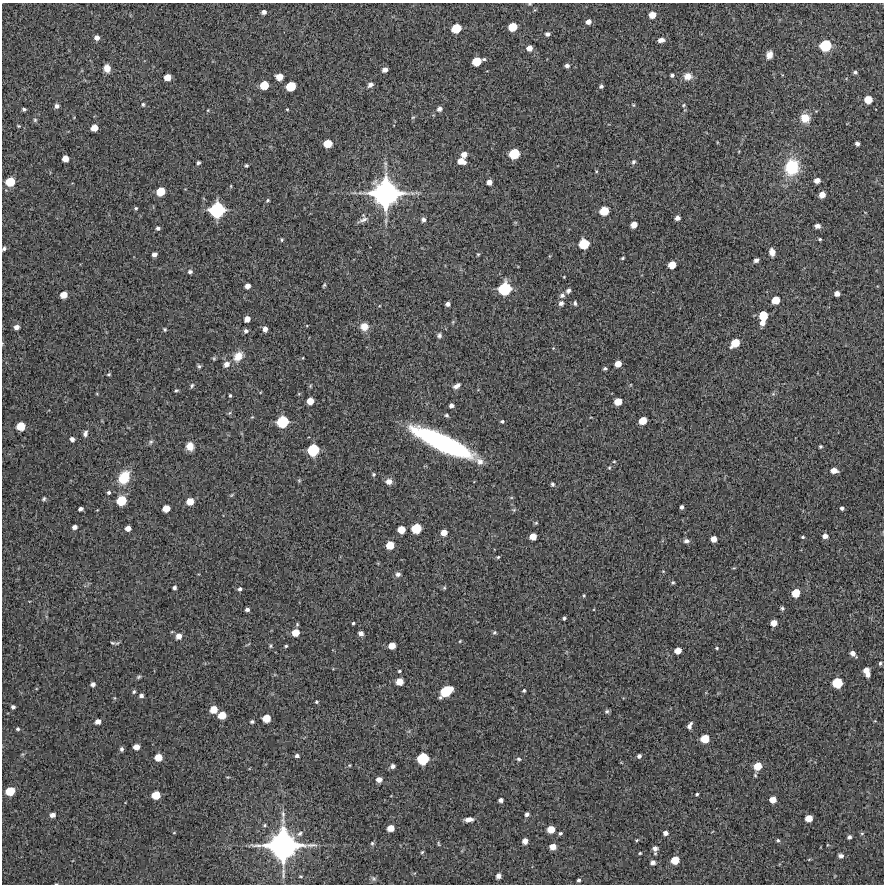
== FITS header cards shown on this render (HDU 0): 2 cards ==
NAXIS1  =                  882 /Length X axis
NAXIS2  =                  882 /Length Y axis

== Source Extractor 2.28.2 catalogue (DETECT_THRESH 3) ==
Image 882 x 882 px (HDU 0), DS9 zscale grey, 1 PNG px = 1 image px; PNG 886 x 886 px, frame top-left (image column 1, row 882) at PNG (2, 3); no overlay
Background 11100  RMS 300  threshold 901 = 3 sigma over >= 5 px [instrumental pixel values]
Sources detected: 256; all 256 listed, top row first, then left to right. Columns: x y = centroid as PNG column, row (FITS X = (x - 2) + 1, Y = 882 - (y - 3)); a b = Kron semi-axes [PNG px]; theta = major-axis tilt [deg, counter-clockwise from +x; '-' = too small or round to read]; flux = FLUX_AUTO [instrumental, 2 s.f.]
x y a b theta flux
530 4 6 3 0 1.8e+04
264 12 5 4 - 7.0e+04
652 15 6 5 - 2.0e+05
588 22 5 4 - 1.0e+05
512 27 7 6 - 3.6e+05
456 28 7 6 - 4.9e+05
547 34 4 4 - 6.6e+04
97 38 6 5 - 8.4e+04
661 40 7 5 7 9.5e+04
825 46 9 8 - 7.7e+05
529 48 5 5 - 1.4e+05
769 55 8 6 74 1.3e+05
484 59 4 3 - 2.8e+04
476 61 7 6 - 4.0e+05
567 66 4 4 - 6.1e+04
107 68 7 6 - 1.7e+05
385 70 5 4 - 1.0e+05
855 72 4 3 - 3.7e+04
672 75 4 3 - 4.0e+04
688 76 10 8 5 1.6e+05
167 77 6 5 - 2.1e+05
279 77 6 5 - 2.2e+05
264 85 7 6 - 4.0e+05
370 85 7 5 36 6.9e+04
291 86 7 6 - 4.9e+05
601 86 4 4 - 4.1e+04
868 100 6 6 - 3.0e+05
143 104 5 4 - 3.0e+04
633 105 5 4 - 1.9e+04
684 105 4 4 - 2.3e+04
56 106 5 4 - 6.8e+04
24 109 4 3 - 3.6e+04
287 109 3 3 - 1.8e+04
439 109 6 5 - 7.9e+04
208 110 5 3 - 1.6e+04
413 117 6 3 19 2.1e+04
805 118 9 9 - 2.8e+05
35 120 5 5 - 3.0e+04
18 126 4 3 - 1.9e+04
94 128 6 5 - 2.1e+05
328 143 6 6 - 3.6e+05
857 144 4 4 - 5.8e+04
464 154 5 5 - 1.5e+05
514 154 8 7 - 6.2e+05
65 159 5 5 - 1.9e+05
461 161 8 5 -16 2.1e+05
633 162 6 5 - 3.9e+04
198 163 4 3 - 4.5e+04
246 166 4 3 - 3.0e+04
792 167 17 14 74 8.3e+05
596 171 5 3 - 2.1e+04
817 180 5 4 - 1.2e+05
10 182 7 7 - 4.6e+05
489 182 5 5 - 1.2e+05
160 191 7 6 - 3.7e+05
385 193 22 21 - 4.1e+06
822 195 5 5 - 1.7e+05
268 200 5 4 - 2.5e+04
136 208 4 4 - 2.5e+04
217 210 11 11 - 1.4e+06
604 211 7 6 - 4.2e+05
677 218 4 4 - 9.0e+04
363 219 12 8 60 8.0e+04
423 220 5 5 - 6.5e+04
634 225 5 5 - 1.7e+05
817 226 5 4 - 7.6e+04
158 228 4 4 - 4.6e+04
820 239 4 3 - 2.4e+04
282 240 5 4 - 2.3e+04
584 244 8 7 - 5.8e+05
4 249 5 4 - 4.8e+04
772 252 7 5 -79 1.5e+05
154 254 5 4 - 8.7e+04
478 254 3 3 - 2.0e+04
623 258 3 2 - 2.4e+04
756 260 4 4 - 7.2e+04
672 265 6 5 - 2.7e+05
190 272 5 4 - 5.0e+04
564 277 3 3 - 1.4e+04
324 285 5 3 - 2.7e+04
247 286 5 4 - 1.1e+05
505 289 10 9 - 9.8e+05
568 291 6 4 50 5.4e+04
837 294 5 4 - 1.1e+05
64 295 6 5 - 2.2e+05
562 295 7 6 - 5.3e+04
776 300 6 6 - 3.1e+05
561 303 6 6 - 6.3e+04
575 303 5 3 - 3.6e+04
447 304 4 4 - 7.3e+04
763 316 7 6 - 4.2e+05
247 319 5 5 - 1.4e+05
762 323 5 4 - 1.1e+05
364 326 8 8 - 1.9e+05
16 327 5 4 - 9.7e+04
165 329 4 4 - 2.7e+04
265 329 5 4 - 1.0e+05
246 331 5 5 - 5.5e+04
439 335 6 5 - 4.5e+04
735 343 8 6 41 3.7e+05
238 356 12 9 50 2.3e+05
214 358 6 5 - 2.4e+04
303 358 4 3 - 1.6e+04
226 364 6 5 - 1.2e+05
618 364 5 5 - 1.9e+05
199 366 6 5 - 3.4e+04
605 368 4 3 - 3.1e+04
109 374 6 4 18 2.4e+04
192 385 7 5 72 3.4e+04
457 386 8 4 33 7.9e+04
176 390 5 4 - 2.7e+04
230 395 3 3 - 2.5e+04
310 401 6 5 - 2.2e+05
618 402 6 5 - 2.6e+05
451 406 4 4 - 6.6e+04
229 413 6 3 69 2.4e+04
446 415 5 4 - 3.2e+04
252 417 4 4 - 1.7e+04
502 421 4 3 - 3.1e+04
643 421 6 5 - 3.0e+05
282 422 9 8 - 8.0e+05
21 426 7 6 - 3.7e+05
85 433 8 5 79 6.3e+04
72 439 4 4 - 7.7e+04
151 442 6 5 - 3.8e+04
443 443 49 11 -25 4.2e+06
190 446 8 7 - 2.1e+05
821 446 3 3 - 2.8e+04
313 450 9 8 - 8.1e+05
480 461 11 8 -33 1.2e+05
614 461 5 3 - 1.9e+04
609 468 5 4 - 2.4e+04
834 470 6 5 - 1.5e+05
373 474 5 5 - 2.7e+04
124 477 13 9 61 5.7e+05
299 480 6 4 -1 2.3e+04
389 481 7 6 - 1.1e+05
552 484 5 4 - 3.1e+04
109 492 5 4 - 3.6e+04
44 499 6 4 46 3.1e+04
121 501 7 7 - 5.3e+05
190 501 6 6 - 2.4e+05
681 507 4 3 - 5.2e+04
166 508 6 5 - 2.2e+05
842 508 4 4 - 4.3e+04
80 509 4 4 - 6.1e+04
536 523 5 4 - 2.3e+04
74 527 4 4 - 8.6e+04
128 528 5 4 - 1.3e+05
416 528 7 7 - 5.3e+05
401 530 6 5 - 2.7e+05
444 533 5 5 - 1.8e+05
533 536 6 5 - 2.1e+05
825 536 5 4 - 1.0e+05
803 537 4 3 - 2.3e+04
714 539 5 5 - 1.7e+05
686 541 6 5 - 6.1e+04
390 545 6 6 - 3.2e+05
498 557 4 4 - 2.5e+04
398 574 5 5 - 6.8e+04
673 582 5 4 - 2.6e+04
174 588 4 3 - 5.0e+04
444 588 5 4 - 2.5e+04
240 589 5 4 - 4.2e+04
796 593 6 6 - 3.4e+05
584 596 5 4 - 2.3e+04
782 608 5 5 - 3.2e+04
247 609 4 3 - 5.5e+04
564 618 4 3 - 3.5e+04
353 623 3 3 - 2.4e+04
774 623 5 5 - 1.8e+05
494 632 5 5 - 3.2e+04
295 633 7 6 - 2.6e+05
361 633 5 4 - 6.7e+04
179 636 6 6 - 1.4e+05
460 641 4 3 - 1.7e+04
112 643 8 5 -3 3.4e+04
270 646 5 4 - 2.4e+04
286 646 4 3 - 2.4e+04
392 646 6 5 - 2.2e+05
717 648 4 3 - 2.4e+04
678 651 6 5 - 1.9e+05
853 653 6 4 -44 1.1e+05
880 663 5 4 - 3.0e+04
866 670 5 5 - 1.4e+05
399 671 3 3 - 2.4e+04
868 675 4 4 - 7.4e+04
139 677 7 4 27 3.2e+04
399 682 6 5 - 2.4e+05
837 683 7 7 - 5.8e+05
93 684 5 4 - 7.4e+04
134 691 6 4 59 3.3e+04
446 691 11 7 33 7.2e+05
524 691 4 3 - 2.8e+04
141 696 5 4 - 6.1e+04
316 702 3 3 - 2.5e+04
13 707 4 4 - 5.0e+04
214 709 6 6 - 2.7e+05
607 711 6 5 - 4.2e+04
222 715 6 6 - 3.0e+05
266 718 6 6 - 3.0e+05
252 721 4 4 - 3.3e+04
98 722 5 5 - 1.1e+05
690 726 7 4 66 7.8e+04
18 729 5 5 - 3.6e+04
705 739 7 6 - 3.6e+05
136 747 5 5 - 1.5e+05
122 749 5 4 - 5.3e+04
297 756 5 4 - 5.5e+04
639 756 4 4 - 5.8e+04
158 757 6 6 - 2.7e+05
423 759 8 8 - 7.9e+05
519 759 6 4 -27 3.1e+04
349 765 4 3 - 2.0e+04
392 766 5 5 - 7.1e+04
758 766 7 6 - 3.1e+05
755 775 5 4 - 2.5e+04
228 777 5 3 - 1.8e+04
379 779 6 5 - 1.2e+05
10 791 7 6 - 4.3e+05
697 794 3 3 - 2.8e+04
156 795 6 6 - 3.6e+05
501 800 4 4 - 6.8e+04
773 800 5 5 - 2.0e+05
283 814 12 6 -84 9.2e+04
527 814 4 4 - 5.9e+04
52 815 6 5 - 9.7e+04
809 818 6 5 - 2.3e+05
469 819 8 5 5 1.2e+05
390 828 6 5 - 2.1e+05
551 829 6 6 - 2.7e+05
174 833 5 3 - 1.5e+04
300 833 8 6 43 5.7e+04
560 833 5 5 - 3.4e+04
666 833 5 4 - 8.0e+04
862 833 5 3 - 1.9e+04
849 837 4 3 - 4.4e+04
637 840 5 4 - 2.0e+04
778 840 5 4 - 3.0e+04
525 841 5 5 - 1.2e+05
372 843 5 5 - 3.2e+04
438 844 7 3 -88 2.5e+04
283 845 25 22 1 4.9e+06
553 847 6 5 - 1.8e+05
655 848 6 5 - 6.3e+04
422 852 5 4 - 2.5e+04
640 853 3 3 - 2.0e+04
655 853 5 3 - 1.8e+04
841 856 5 4 - 5.7e+04
809 859 5 3 - 1.7e+04
675 860 6 6 - 3.2e+05
653 862 5 4 - 7.9e+04
498 876 5 5 - 1.0e+05
374 879 7 6 - 4.1e+04
579 880 4 4 - 3.6e+04
56 884 4 2 - 1.4e+04
At the frame edge (FLAGS 8, measured only in part): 3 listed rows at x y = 530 4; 4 249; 56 884